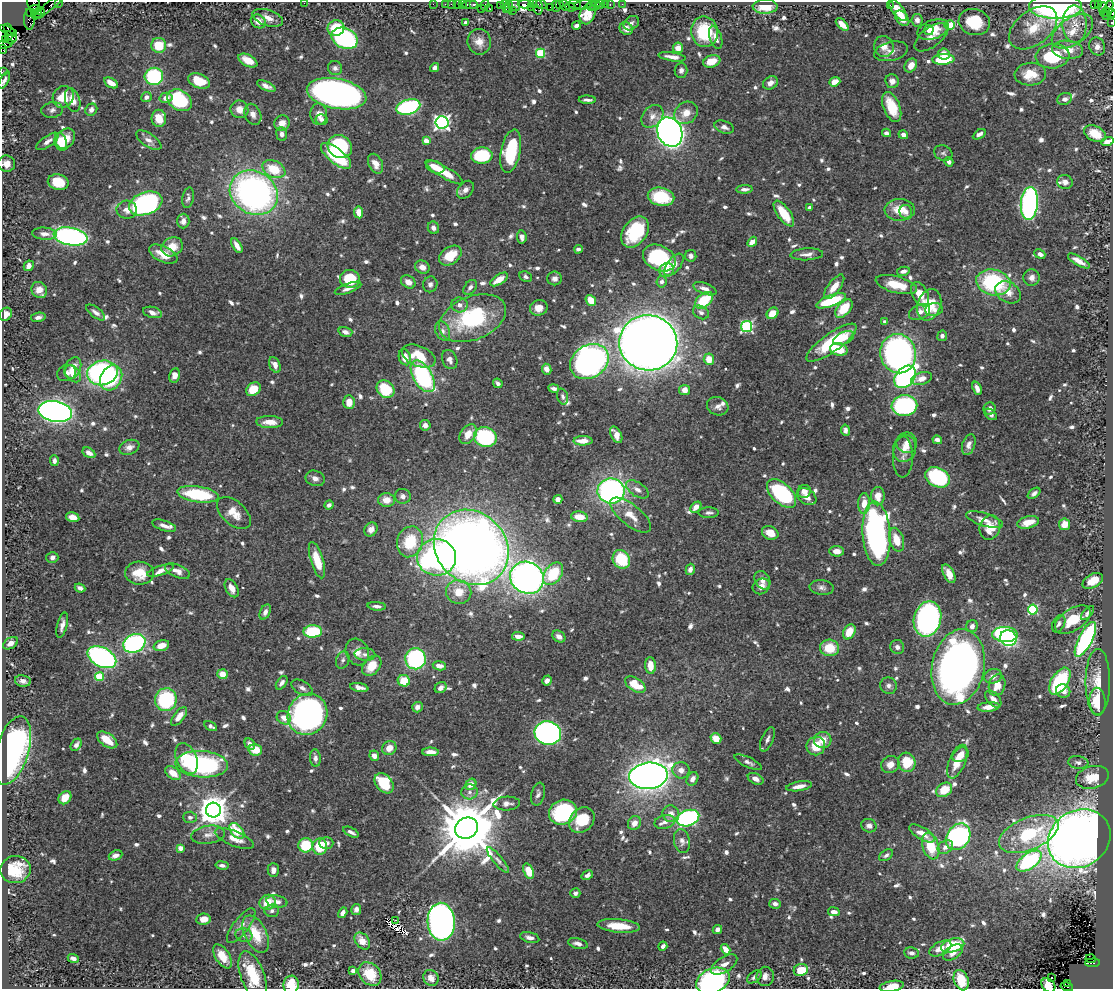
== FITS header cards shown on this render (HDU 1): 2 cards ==
NAXIS1  =                 1111
NAXIS2  =                  987

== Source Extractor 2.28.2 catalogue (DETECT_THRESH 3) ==
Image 1111 x 987 px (HDU 1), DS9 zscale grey, 1 PNG px = 1 image px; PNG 1115 x 991 px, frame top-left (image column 1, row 987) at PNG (2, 2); each listed source drawn as its Kron ellipse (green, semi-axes under 4 px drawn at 4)
Background 0.793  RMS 0.011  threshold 0.0318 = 3 sigma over >= 5 px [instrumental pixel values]
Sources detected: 836; of the 836, the 500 brightest by FLUX_AUTO listed and drawn (336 fainter detections omitted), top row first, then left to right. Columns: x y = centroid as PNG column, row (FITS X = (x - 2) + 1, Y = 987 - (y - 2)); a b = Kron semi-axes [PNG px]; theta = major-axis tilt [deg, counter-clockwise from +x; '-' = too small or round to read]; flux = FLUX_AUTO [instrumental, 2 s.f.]
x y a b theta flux
59 2 2 2 - 18
33 3 8 6 -79 83
304 3 2 2 - 5.8
433 4 2 2 - 15
445 4 2 2 - 26
451 4 2 2 - 19
458 4 3 3 - 91
474 4 3 3 - 78
524 4 6 3 2 160
533 4 4 2 - 33
542 4 5 4 - 74
559 4 3 2 - 44
601 4 3 3 - 65
605 4 2 2 - 10
610 4 3 2 - 42
622 4 2 2 - 8.5
1094 4 3 2 - 50
462 5 3 2 - 48
470 5 8 3 0 120
485 5 5 2 - 42
500 5 4 2 - 42
505 5 4 3 - 110
515 5 6 5 - 120
575 5 6 4 -23 92
583 5 9 4 5 150
890 5 3 2 - 2.2
1098 5 3 3 - 22
50 6 21 4 40 210
556 6 6 2 90 85
565 6 6 2 -52 83
591 6 5 4 - 21
595 6 6 2 45 18
509 7 6 3 -88 41
531 7 3 2 - 42
538 7 8 5 -79 150
551 7 3 2 - 74
570 7 5 3 - 110
765 7 12 7 2 14
1055 7 26 12 0 260
489 8 2 2 - 16
1103 8 5 3 - 160
481 9 3 3 - 73
506 9 3 2 - 34
36 10 6 5 - 720
512 10 3 2 - 31
898 10 13 5 -52 13
1108 10 10 4 72 350
1105 12 5 3 - 140
31 13 5 3 - 21
38 13 7 4 32 380
1111 13 4 2 - 130
588 14 11 7 71 8.8
268 18 16 8 -18 6.2
902 18 9 5 -51 8.3
29 19 10 5 -90 120
917 20 6 5 - 3.3
258 21 8 6 -35 6.5
974 22 16 13 -15 26
466 23 4 3 - 2.4
631 23 8 6 38 2.3
1111 23 3 2 - 58
842 24 8 4 -44 7.7
1075 24 19 12 -88 14
576 25 4 3 - 2.6
950 25 5 5 - 23
7 28 3 3 - 74
336 28 8 7 - 24
1033 28 27 17 37 21
626 29 7 6 - 3.1
933 29 16 9 19 11
929 30 5 4 - 5.7
8 31 9 3 -25 100
1072 31 23 13 35 16
704 32 15 13 -79 37
9 36 3 3 - 300
716 37 12 6 -73 5.4
931 37 20 9 37 6.9
12 38 6 4 51 480
345 38 14 10 -24 100
6 40 3 2 - 27
479 42 13 11 -80 7.1
4 44 9 3 13 59
159 45 7 7 - 21
884 46 10 9 - 6.3
1097 46 9 7 -66 4.1
678 48 5 5 - 7.4
3 49 4 2 - 30
1067 50 15 9 -6 11
891 51 17 9 14 6
541 53 4 4 - 43
944 54 6 5 - 7.4
1053 56 17 12 6 44
672 57 14 4 -8 5.1
943 59 11 5 4 38
248 60 10 5 -27 9.2
712 61 9 6 15 11
911 65 7 5 55 7.1
335 68 7 7 - 2.4
435 68 5 4 - 2.7
681 70 7 6 - 2.7
2 72 2 2 - 12
1030 74 15 11 5 14
154 76 9 8 - 62
4 80 9 4 63 2.7
199 81 11 7 -22 22
892 81 7 6 - 4.3
835 82 5 4 - 8.9
111 83 8 4 -30 6.5
770 83 8 6 34 4.1
266 86 10 4 -24 3.6
337 94 30 15 -11 410
63 97 11 10 - 19
146 97 5 5 - 3.2
166 98 6 5 - 5
1065 99 7 5 21 3
73 100 12 7 -74 9.7
180 100 13 10 -33 60
587 100 8 3 -3 2.3
408 107 12 7 16 100
892 107 16 8 -69 23
239 109 9 8 - 6.5
52 110 11 7 6 2.9
91 110 6 5 - 3.4
686 113 13 10 37 9.1
253 114 11 8 -65 4.4
319 114 11 8 -84 6.6
652 116 13 9 48 5.9
159 118 8 7 - 12
322 119 6 5 - 2.3
442 122 6 6 - 220
282 123 8 7 - 6.2
724 127 10 6 -18 3.4
670 132 15 12 -64 660
886 133 4 4 - 2.9
282 134 7 5 -83 3.3
979 134 7 4 33 3.1
1095 134 11 7 -27 12
903 135 5 4 - 3.3
66 139 11 8 56 10
149 140 14 6 -34 4.4
48 141 13 5 34 4.4
426 141 4 4 - 8.8
61 142 9 6 -74 16
1107 142 6 4 19 4.5
340 147 13 11 -34 70
511 151 22 9 78 44
943 153 9 7 -24 2.2
482 155 10 8 3 44
336 156 18 7 -39 41
949 162 5 4 - 3.1
7 164 8 8 - 6.4
375 164 10 7 -65 6.6
435 167 9 6 -21 7.6
274 169 12 8 -25 22
444 172 21 6 -31 17
58 182 10 7 -13 16
1065 182 8 7 - 3.5
744 189 8 4 4 2.8
465 190 10 7 50 3.9
254 193 25 21 -29 270
661 197 13 9 -12 38
188 198 10 5 80 2.6
146 203 17 11 19 220
1029 203 16 8 85 180
810 208 4 3 - 2.4
127 210 10 9 - 5.6
900 210 15 11 1 14
359 212 6 4 -82 8.4
906 212 7 6 - 4
784 213 15 6 -55 21
183 221 7 6 - 3.9
433 228 6 5 - 2.8
635 232 17 12 55 45
44 234 12 6 -3 4.6
71 236 17 9 -10 200
522 237 6 4 -84 3.5
752 242 5 4 - 8.8
237 246 8 4 -59 5.2
172 247 11 9 26 12
578 249 4 3 - 2.2
163 254 15 8 -25 10
807 254 16 6 3 4
1040 254 5 4 - 3.5
450 256 12 8 36 17
691 256 6 5 - 2.4
659 258 17 12 -26 80
1079 261 12 4 -31 6.1
674 265 13 6 52 5.3
29 266 5 4 - 3.4
422 267 7 6 - 4.9
666 270 7 6 - 6.4
903 271 6 4 12 2.9
525 277 6 5 - 2.2
555 278 7 7 - 3.3
1032 278 8 8 - 3.7
350 279 10 9 - 26
499 279 10 5 33 9.7
408 282 8 6 -34 5.3
662 282 6 5 - 2.3
993 282 17 13 -12 71
430 284 8 7 - 2.7
896 285 21 8 -15 17
470 287 8 5 51 2.6
834 287 14 6 53 8.2
348 288 14 5 20 3.9
705 289 12 5 -20 4.8
39 290 8 7 - 6.9
1008 292 13 10 -31 6.5
920 294 13 7 -63 12
591 300 6 4 -50 13
704 300 10 6 40 29
831 301 16 5 20 40
460 305 8 7 - 3.8
929 305 16 11 71 22
539 308 9 7 17 6.8
844 309 11 6 49 19
934 310 9 6 9 3.9
96 312 11 5 -37 3.4
152 312 10 5 -13 5.1
701 312 8 6 -29 3.3
919 312 11 7 22 5.1
772 313 6 5 - 11
6 314 7 5 52 4.8
38 317 7 4 10 2.7
473 318 35 21 22 74
885 322 4 3 - 2.8
747 327 5 5 - 120
443 331 10 7 -66 3.3
345 332 7 5 -17 3.5
942 336 5 5 - 2.9
844 338 11 6 24 5.9
648 343 29 27 -8 1700
831 343 30 9 35 49
839 349 9 6 -11 15
898 354 20 17 -74 280
419 356 18 10 -23 19
405 357 8 6 -74 9.6
709 359 6 5 - 9.8
450 360 10 7 -66 4
589 362 20 16 33 350
275 365 8 5 -66 5.2
73 368 11 7 65 9.2
547 369 5 4 - 4.9
67 373 10 8 21 3.7
102 373 15 12 14 170
73 374 9 6 -49 7
175 375 7 5 76 5.3
423 376 17 9 -60 100
905 377 12 9 48 220
111 378 13 10 62 42
922 378 11 6 16 6.4
498 383 5 4 - 2.6
977 388 7 4 -70 3.8
253 389 8 6 37 14
385 389 9 8 - 31
554 389 5 3 - 2.5
685 390 5 5 - 4.7
563 397 8 5 -73 2.3
349 402 7 5 -88 8.7
718 406 11 9 -18 4.5
904 406 13 10 8 130
990 409 6 6 - 4.1
55 412 17 10 -11 540
991 414 7 4 -37 2.2
270 422 13 6 -1 8.9
425 425 5 5 - 4
845 430 6 4 -81 2.5
468 434 11 7 54 8.4
616 435 9 5 -64 6.4
485 437 11 10 - 75
937 440 5 4 - 2.3
583 441 9 4 1 7.3
907 443 10 10 - 4.9
969 445 11 6 72 3.5
129 447 10 7 21 4.6
905 448 14 11 73 7
89 453 7 4 -31 4.7
903 457 20 10 89 4.2
54 461 5 4 - 2.8
938 477 13 9 -27 76
315 478 10 7 -19 4
637 489 12 7 -33 4.6
611 491 13 12 - 210
804 491 7 6 - 4.4
782 493 18 10 -43 85
1034 493 7 4 37 2.8
198 494 21 8 -8 52
403 496 8 7 - 3.1
878 496 9 6 88 8
807 497 10 7 -33 5.4
558 499 4 4 - 4.1
386 500 8 7 - 7.7
864 503 10 5 88 9.4
329 505 5 4 - 2.6
696 507 6 4 48 6
234 513 20 11 -42 10
709 513 10 5 0 2.5
631 515 25 10 -38 12
73 517 7 4 -13 6.4
579 517 8 5 -8 12
984 520 19 6 -17 5.6
1028 522 11 6 14 12
1065 524 6 5 - 9.7
164 526 12 5 -18 4
990 528 12 10 72 16
371 529 7 6 - 4.5
770 533 8 6 -23 8.9
876 534 32 14 -86 250
896 540 12 7 -74 15
410 542 15 13 74 30
471 547 40 35 -46 850
837 551 7 5 -2 6.3
52 557 6 5 - 2.8
436 557 19 18 - 200
621 559 9 8 - 33
317 560 19 6 -73 15
690 569 6 4 74 3.6
160 571 13 5 17 4.4
177 571 13 6 -23 5
139 573 14 11 -2 15
553 574 13 8 53 30
949 574 10 5 -63 8
527 578 17 15 -31 430
762 580 10 7 -58 4.5
1093 581 11 6 30 13
761 586 9 7 32 5
80 588 5 4 - 3.1
232 588 10 6 -60 6.4
822 588 12 7 -5 3.1
459 592 13 12 - 13
377 606 9 4 -5 3.1
1033 609 5 5 - 62
265 612 8 5 65 3
1088 613 8 4 47 2.3
927 619 18 13 76 190
1073 620 20 11 32 19
1059 624 9 6 63 2.6
62 625 13 5 76 4.3
972 626 6 5 - 3.4
313 631 9 6 2 35
849 632 8 5 61 13
1005 634 13 7 -3 130
518 636 6 4 -6 5
559 636 7 5 -34 4
1008 638 8 8 - 77
1085 639 19 7 62 130
11 643 8 5 33 5
134 643 11 9 26 120
161 646 8 5 17 10
897 647 7 7 - 2.7
829 648 9 8 - 18
357 652 14 11 -64 7
365 654 10 6 -4 3.5
102 657 15 9 -28 180
416 659 10 10 - 99
343 660 9 6 70 2.2
650 665 8 5 -87 9.9
372 666 11 8 50 13
439 666 7 4 -8 5.7
958 667 38 26 78 450
222 674 5 5 - 8.1
993 676 9 7 18 4.7
99 677 4 4 - 30
547 680 5 4 - 3.3
23 681 8 5 -10 3.8
404 681 6 5 - 15
1060 681 15 8 57 59
1098 682 33 12 90 15
282 683 7 4 54 3.1
635 685 11 6 -31 22
997 685 11 8 73 8.9
889 686 8 8 - 3.1
359 687 9 4 -11 4.2
302 688 12 6 -31 3.1
441 688 6 5 - 3.2
1063 691 7 6 - 6
993 699 10 6 -47 4.4
166 700 11 11 - 62
1097 701 13 8 -87 21
417 707 5 5 - 3.4
989 707 11 4 5 7.9
307 714 21 19 59 320
179 717 11 5 52 7.2
284 718 7 6 - 6.4
211 726 7 4 -29 2.3
548 733 13 11 -12 260
716 738 6 5 - 10
767 739 13 6 66 3.2
107 740 11 6 -35 13
823 740 8 8 - 8.5
250 744 6 4 -59 4.6
76 745 7 4 54 3.2
816 746 9 9 - 14
389 748 7 6 - 7.3
12 750 35 16 74 180
255 750 7 5 -12 13
430 752 8 4 0 5.9
961 755 9 6 32 6.6
374 756 5 4 - 4.7
315 758 8 5 -84 2.8
186 759 16 10 -67 19
748 762 15 5 -25 3
907 762 10 8 -73 23
957 762 18 8 67 13
1078 762 10 6 -7 2.8
202 764 26 13 -3 110
890 765 9 8 - 6.7
681 770 8 8 - 4.7
173 773 8 5 -38 9.2
648 776 19 13 6 790
1092 777 17 11 15 14
692 779 7 5 59 4
756 779 8 5 -27 4
384 783 11 8 -49 34
471 784 6 5 - 6.5
799 786 13 4 9 5.8
944 790 8 6 36 15
470 792 8 7 - 3.7
538 794 12 6 77 2.9
65 798 7 5 49 9.4
507 803 13 7 3 4
213 810 7 7 - 1400
563 812 14 12 22 67
671 814 9 8 - 6.6
190 817 7 5 -2 2.5
688 818 12 8 18 130
582 820 14 11 44 21
665 822 10 7 14 4.1
634 823 7 6 - 6.7
869 826 7 6 - 3
466 828 12 10 31 6900
237 831 9 5 -48 21
351 832 8 4 -28 2.8
922 833 14 6 -30 7.4
1029 834 31 16 22 54
208 835 17 9 9 6.1
958 837 14 11 55 150
234 839 21 7 -22 9.2
1079 839 33 28 34 940
682 841 12 8 -79 4.1
326 843 7 5 1 3.3
306 845 7 7 - 28
931 846 14 8 -72 24
320 847 8 7 - 23
945 847 8 6 34 4.2
180 848 4 4 - 7.9
115 855 7 5 21 4.3
886 855 8 5 33 2.2
498 860 16 4 -50 3.5
1029 861 14 7 35 100
222 865 6 4 -9 2.3
15 870 15 13 10 22
273 870 7 5 -90 3.8
528 871 8 5 -69 16
587 875 6 4 31 2.7
575 893 5 4 - 2.5
277 901 10 6 -9 3.9
268 902 8 7 - 13
775 904 6 5 - 2.7
356 909 5 5 - 3.2
272 911 7 6 - 2.3
834 912 6 4 -8 4.7
343 913 6 4 58 3.9
203 919 7 5 6 7.3
396 920 3 2 - 2.3
441 922 19 13 -87 400
241 926 21 7 52 6
619 926 21 6 -5 16
717 929 5 4 - 2.8
256 934 20 11 -63 21
244 935 8 7 - 2.8
530 937 10 5 -14 3.8
362 941 9 6 -51 8.7
578 943 10 5 -14 3.5
953 945 12 6 17 38
663 946 4 3 - 2.6
726 949 6 4 -57 7.1
940 949 12 6 27 8.4
953 952 11 6 33 5.4
911 953 7 5 -8 3.2
222 956 13 7 -56 12
73 959 6 4 -23 3
1091 959 5 3 - 45
1093 963 7 3 4 400
724 964 15 7 33 5.5
801 970 7 6 - 17
353 971 4 4 - 2.8
370 974 13 10 -47 21
253 976 26 11 -70 30
765 976 9 8 - 4.3
754 977 8 5 37 2.5
431 978 8 7 - 5.4
1052 978 3 3 - 2.9
961 980 10 7 -69 22
713 981 17 12 23 190
1068 983 3 2 - 78
291 985 9 7 82 18
1048 985 8 6 -48 9.2
892 986 12 5 10 11
1067 987 6 3 -15 91
At the frame edge (FLAGS 8, measured only in part): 15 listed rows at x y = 59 2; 33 3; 304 3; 1111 13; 1111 23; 4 44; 3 49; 2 72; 4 80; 7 164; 713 981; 291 985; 1048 985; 892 986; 1067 987
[336 fainter detections neither listed nor drawn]